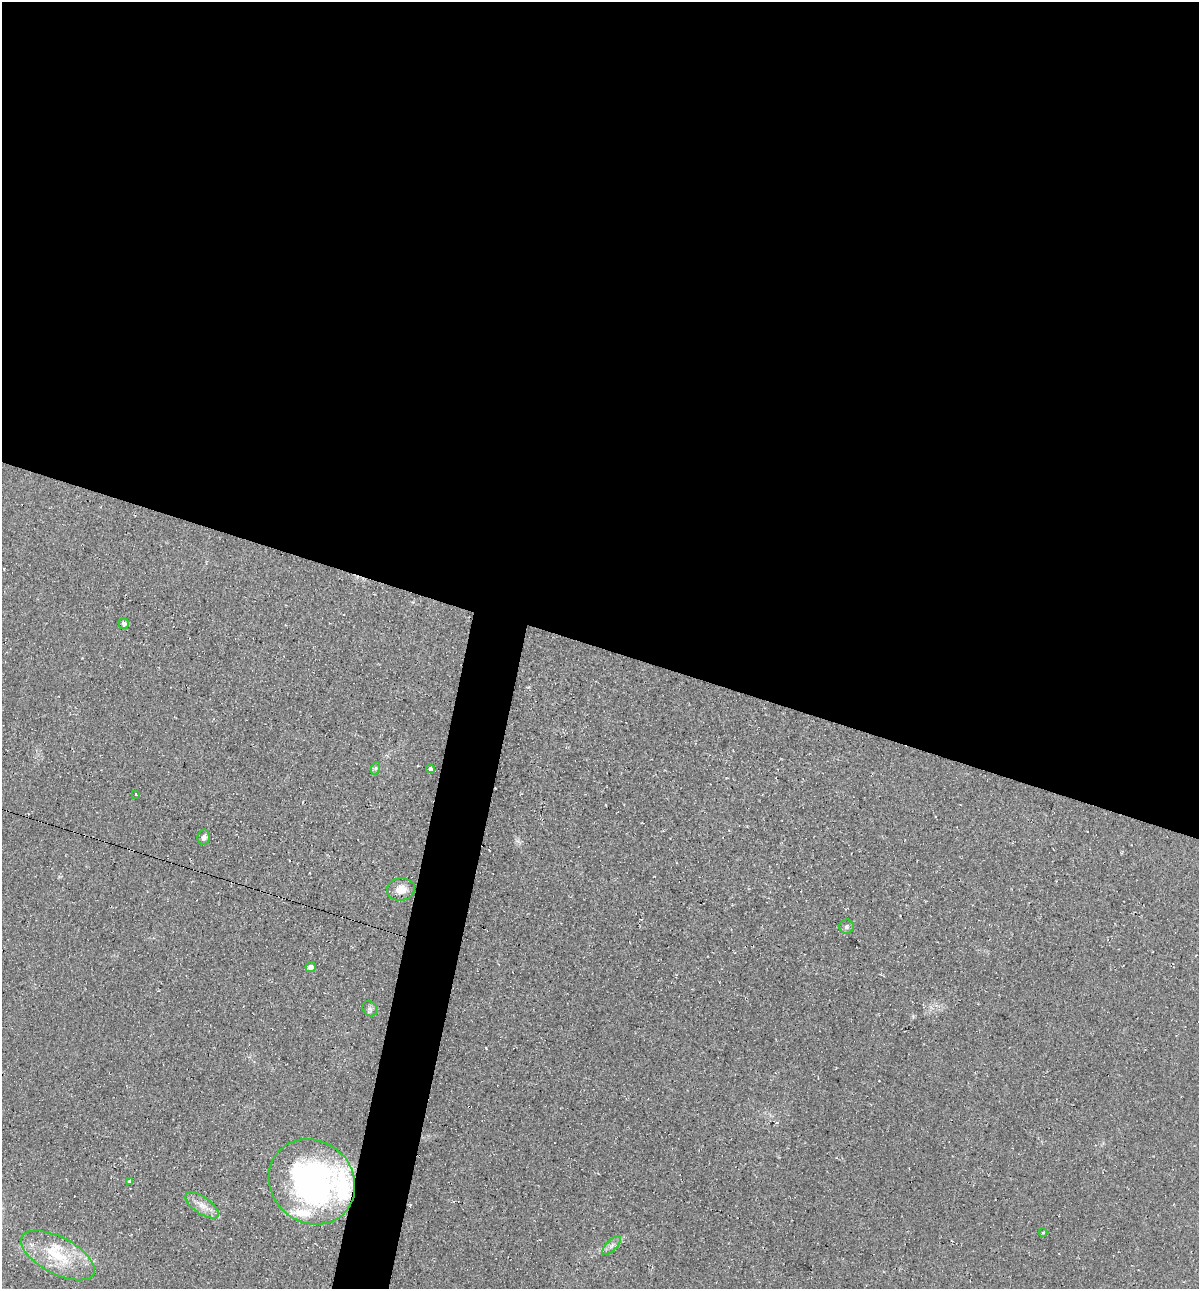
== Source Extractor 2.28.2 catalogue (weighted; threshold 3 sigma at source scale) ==
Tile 3 of 4 x 4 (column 3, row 1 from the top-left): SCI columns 2518-3714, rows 3871-5157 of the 5225 x 5189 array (HDU 1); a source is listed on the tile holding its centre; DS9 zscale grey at full resolution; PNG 1201 x 1291 px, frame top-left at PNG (2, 2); each listed source drawn as its Kron ellipse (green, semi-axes under 4 px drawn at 4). Shown black and unused: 53% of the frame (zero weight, under 2 of 3 exposures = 1% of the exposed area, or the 3 px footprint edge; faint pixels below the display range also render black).
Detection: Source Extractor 2.28.2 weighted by HDU 2 'WHT'; one run over the whole footprint, this tile lists its part. Background 0.0842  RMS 0.014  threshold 0.0626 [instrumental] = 3 sigma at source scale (4.5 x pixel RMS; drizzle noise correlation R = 1.50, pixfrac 1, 0.05/0.05 arcsec/px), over >= 5 px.
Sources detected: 17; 2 inside a brighter listed object's ellipse — not listed separately; the other 15 listed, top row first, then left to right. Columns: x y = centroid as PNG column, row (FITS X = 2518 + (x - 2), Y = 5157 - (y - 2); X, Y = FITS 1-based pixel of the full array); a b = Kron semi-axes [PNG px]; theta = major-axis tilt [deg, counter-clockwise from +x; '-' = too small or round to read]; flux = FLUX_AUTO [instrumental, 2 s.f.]
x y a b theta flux
124 623 5 5 - 4.7
376 768 6 4 71 2.1
430 769 4 4 - 12
136 795 3 2 - 3
204 837 8 6 79 4.9
401 889 14 11 8 15
846 927 7 7 - 3.3
310 967 5 5 - 7.2
370 1009 8 6 -50 4.1
130 1181 3 3 - 2.2
312 1182 45 40 -42 390
202 1205 19 8 -35 14
1043 1233 4 3 - 1.1
612 1246 12 5 45 5.3
58 1255 40 18 -28 65
Overlapping masked pixels (flux is a lower limit): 1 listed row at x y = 312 1182